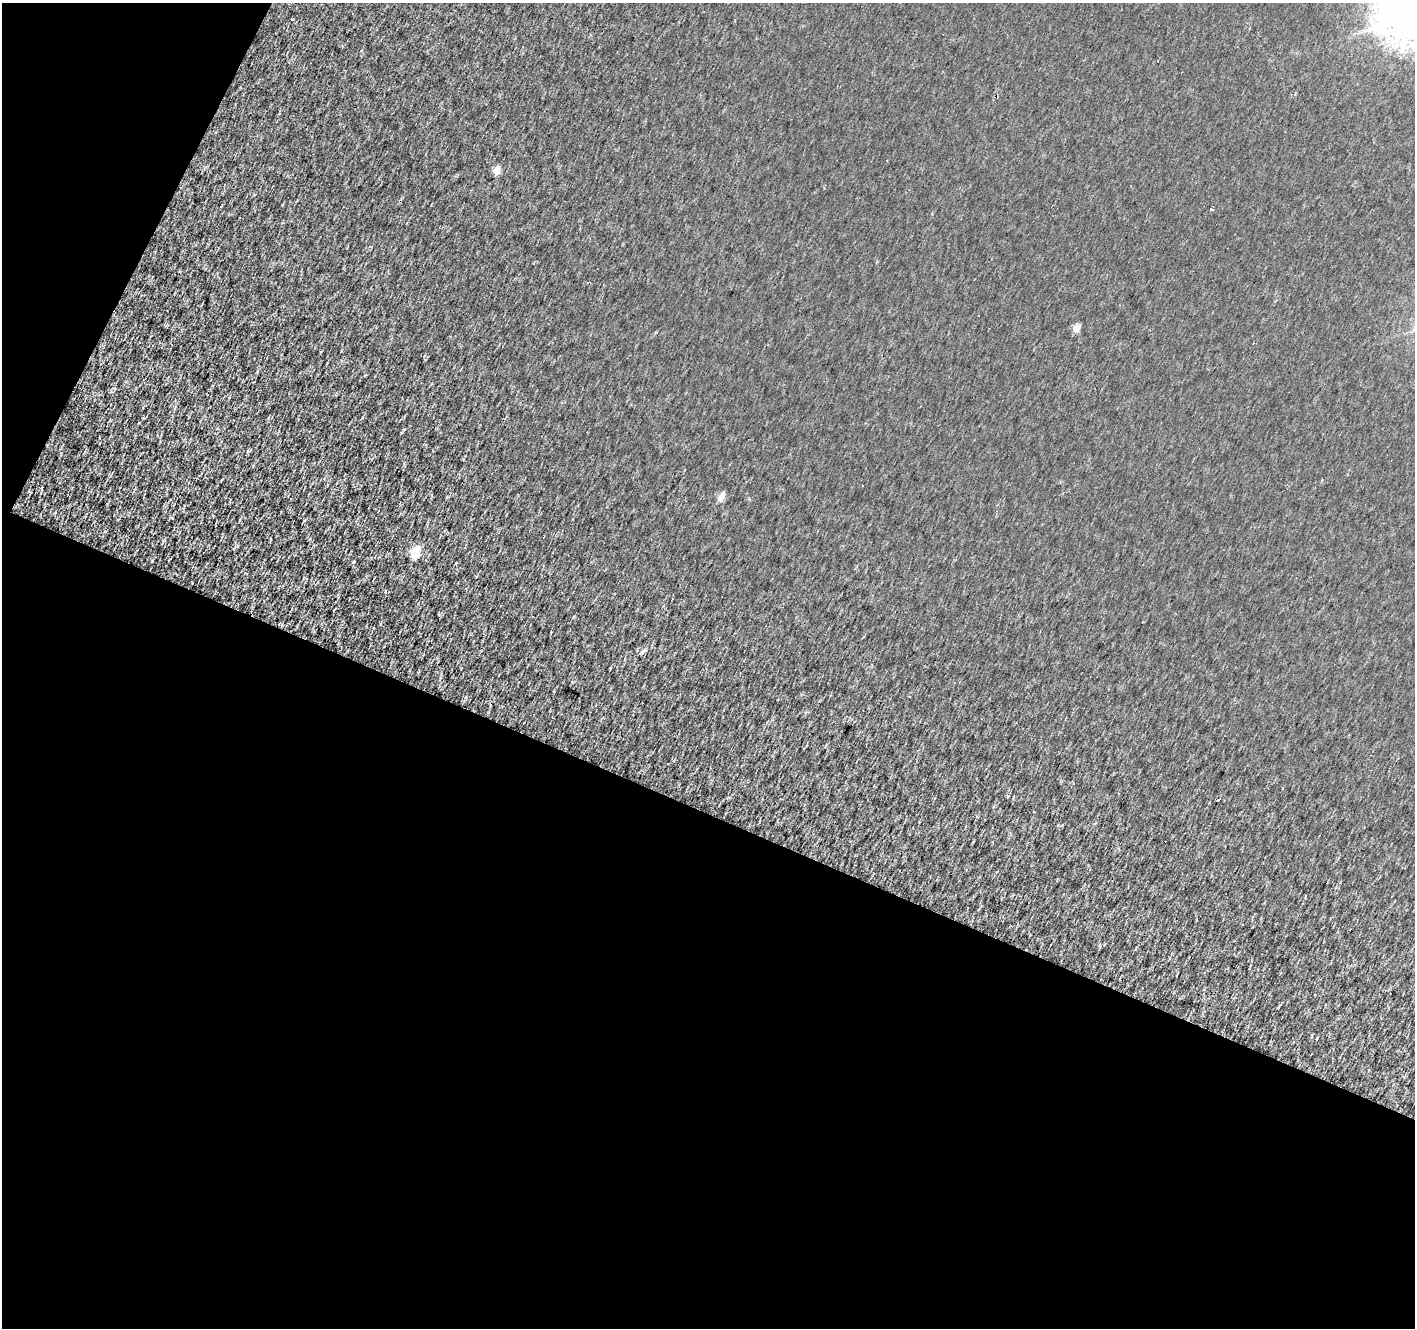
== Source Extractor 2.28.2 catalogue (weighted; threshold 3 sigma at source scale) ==
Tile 3 of 2 x 2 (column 1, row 2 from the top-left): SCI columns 339-1751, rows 325-1650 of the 3164 x 3199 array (HDU 1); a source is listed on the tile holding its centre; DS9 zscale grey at full resolution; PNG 1417 x 1330 px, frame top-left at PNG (2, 3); no overlay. Shown black and unused: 43% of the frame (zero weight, under 2 of 3 exposures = <1% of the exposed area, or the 3 px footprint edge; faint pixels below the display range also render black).
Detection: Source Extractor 2.28.2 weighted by HDU 2 'WHT'; one run over the whole footprint, this tile lists its part. Background 9.56e-04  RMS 0.0042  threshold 0.0187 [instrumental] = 3 sigma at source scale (4.5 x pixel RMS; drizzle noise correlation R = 1.50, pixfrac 1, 0.0396/0.0396 arcsec/px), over >= 5 px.
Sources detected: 21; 9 cosmic-ray / hot-pixel residue — not listed; the other 12 listed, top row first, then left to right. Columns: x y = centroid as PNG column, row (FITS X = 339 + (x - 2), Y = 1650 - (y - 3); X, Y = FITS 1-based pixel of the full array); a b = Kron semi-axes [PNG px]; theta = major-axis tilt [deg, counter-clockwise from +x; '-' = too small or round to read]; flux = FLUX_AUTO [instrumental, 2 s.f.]
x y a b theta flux
292 19 3 3 - 1.2
496 171 6 5 - 6.2
221 206 5 2 - 0.34
1212 209 3 3 - 1.4
1077 328 5 4 - 7.7
862 485 3 2 - 0.57
721 497 5 4 - 9.2
415 553 6 6 - 19
279 624 4 3 - 0.33
643 651 6 4 34 1.7
1218 800 3 3 - 1.4
1243 925 3 2 - 0.42
Unlisted compact peaks at least as high as the median listed source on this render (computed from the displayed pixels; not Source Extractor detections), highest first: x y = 466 697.